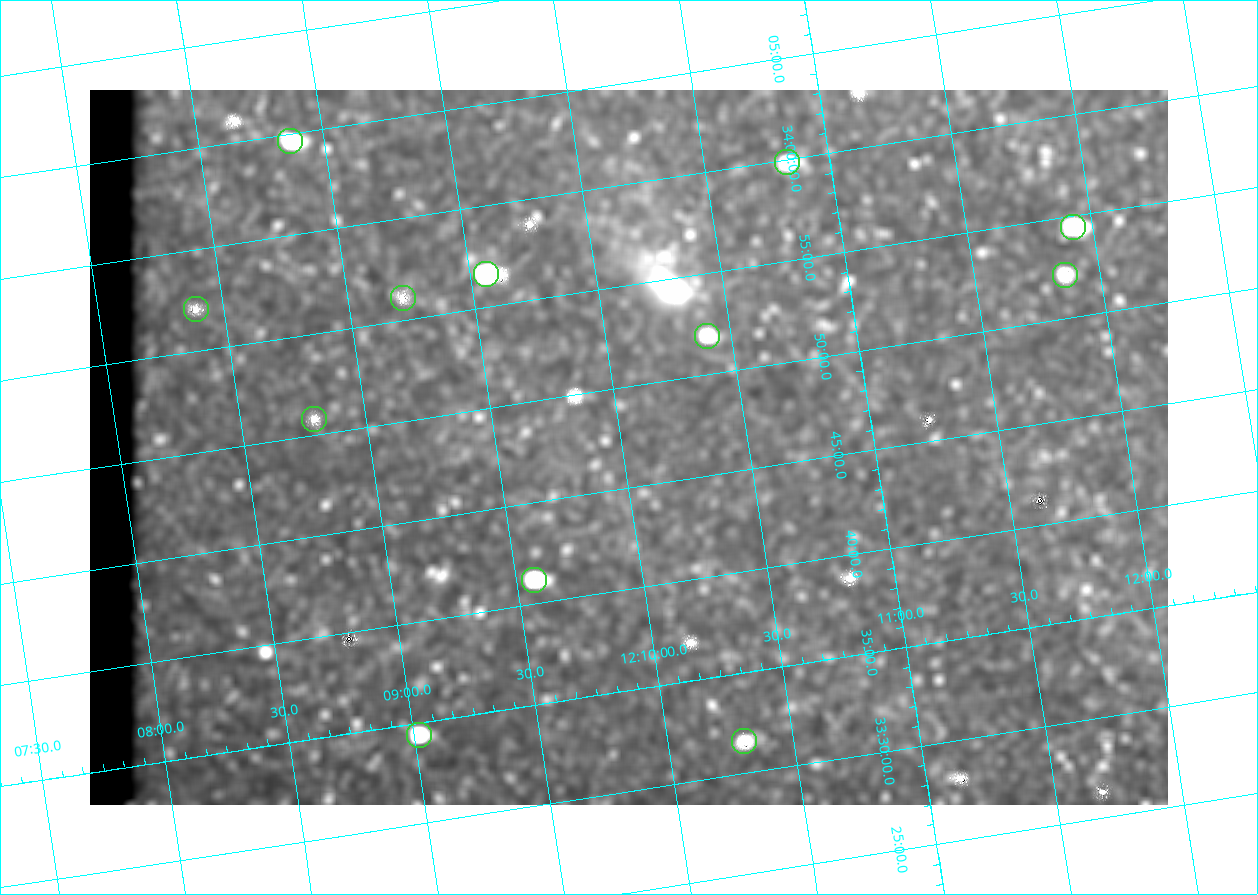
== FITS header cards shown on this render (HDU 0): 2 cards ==
NAXIS1  =                 1078
NAXIS2  =                  715

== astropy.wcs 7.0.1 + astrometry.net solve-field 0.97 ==
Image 1078 x 715 px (HDU 0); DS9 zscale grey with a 90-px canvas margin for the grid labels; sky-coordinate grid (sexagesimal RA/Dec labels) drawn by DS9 from the SOLVED WCS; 12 Tycho-2 reference stars matched to detected sources circled (green)
Header WCS: none
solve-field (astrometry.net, Tycho-2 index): SOLVED blind (the file carries no WCS)
Solved WCS: RA---TAN-SIP/DEC--TAN-SIP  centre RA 12:10:02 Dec +33:47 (182.51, +33.78 deg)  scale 3 arcsec/px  FOV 53.9' x 35.7'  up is +9 deg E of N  parity flipped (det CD > 0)
(file carries no celestial WCS; the grid is the blind solution)
Tycho-2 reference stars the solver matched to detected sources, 12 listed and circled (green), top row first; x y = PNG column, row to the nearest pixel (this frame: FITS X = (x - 90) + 1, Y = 715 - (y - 90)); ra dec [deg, ICRS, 3 dp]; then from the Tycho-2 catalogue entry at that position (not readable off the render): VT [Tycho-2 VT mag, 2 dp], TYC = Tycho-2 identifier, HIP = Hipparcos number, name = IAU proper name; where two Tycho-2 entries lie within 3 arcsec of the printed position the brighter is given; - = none
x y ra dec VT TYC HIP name
290 141 182.217 +34.078 10.97 2529-1713-1 - -
787 162 182.707 +33.997 11.63 2529-1841-1 - -
1073 227 182.981 +33.908 10.81 2529-1789-1 - -
486 274 182.392 +33.944 9.84 2529-1255-1 59276 -
1065 275 182.965 +33.869 12.02 2529-805-1 - -
403 298 182.305 +33.934 12.65 2529-1793-1 - -
196 309 182.097 +33.951 11.96 2529-1435-1 - -
707 336 182.601 +33.865 11.69 2529-1735-1 - -
314 419 182.198 +33.846 12.76 2529-1573-1 - -
534 580 182.392 +33.687 10.79 2527-1378-1 - -
419 735 182.255 +33.573 10.77 2527-1252-1 - -
744 741 182.576 +33.526 12.18 2527-1353-1 - -